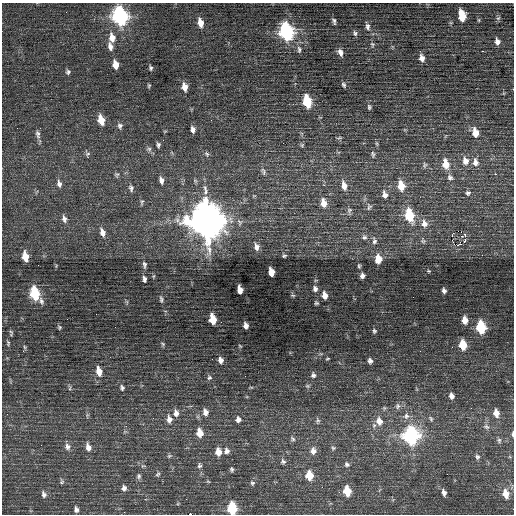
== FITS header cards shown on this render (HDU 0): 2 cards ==
NAXIS1  =                  512 / Axis length
NAXIS2  =                  512 / Axis length

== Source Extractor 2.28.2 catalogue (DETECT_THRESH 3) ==
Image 512 x 512 px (HDU 0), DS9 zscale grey, 1 PNG px = 1 image px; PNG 516 x 516 px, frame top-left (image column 1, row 512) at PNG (2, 3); no overlay
Background 0.221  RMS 0.71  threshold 2.13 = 3 sigma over >= 5 px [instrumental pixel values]
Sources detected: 160; all 160 listed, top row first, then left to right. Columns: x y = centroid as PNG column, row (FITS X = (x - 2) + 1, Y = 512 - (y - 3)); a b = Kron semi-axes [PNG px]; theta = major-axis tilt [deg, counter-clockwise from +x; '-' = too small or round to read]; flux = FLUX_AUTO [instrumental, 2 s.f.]
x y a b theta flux
462 15 10 6 -81 950
120 16 10 7 -75 13000
498 18 7 4 44 88
479 20 6 4 -90 51
334 21 6 3 -76 100
200 23 9 5 -77 470
368 27 10 6 -80 170
286 31 10 7 -75 11000
355 33 8 6 -64 110
112 38 11 8 -81 470
497 41 8 6 -82 230
372 44 8 6 -65 98
110 46 10 6 -78 240
299 49 10 6 -82 150
482 51 3 2 - 99
340 52 9 6 -62 240
422 58 8 6 -79 260
115 65 8 5 -77 460
150 68 6 4 -78 90
68 72 7 6 - 110
344 85 8 5 -62 96
149 86 5 4 - 59
184 87 9 6 -78 390
307 102 9 6 -77 2100
369 107 8 6 -84 100
101 120 9 6 -74 770
120 126 8 7 - 140
193 129 7 5 -84 200
165 131 6 3 18 42
475 133 9 6 -77 570
38 134 13 6 -77 180
339 138 7 3 13 60
158 145 6 4 -78 100
302 145 6 5 - 63
149 149 7 6 - 110
88 154 7 5 47 92
207 154 8 6 -59 94
373 154 9 5 -82 93
465 161 10 8 -78 340
475 162 10 8 -80 280
446 164 10 7 -78 710
425 165 8 5 66 90
263 171 11 5 -69 130
117 174 6 6 - 82
495 174 3 2 - 540
450 177 8 6 -44 140
161 180 8 5 -77 200
59 184 10 6 -82 190
344 185 10 6 -77 350
401 186 9 6 -78 770
131 188 9 6 -77 130
468 193 7 6 - 120
385 195 8 6 -78 210
142 202 8 4 78 78
323 203 9 6 -76 450
369 207 10 6 84 120
349 210 8 6 82 110
409 215 9 6 -76 2400
64 219 9 6 -77 180
206 220 14 12 -70 110000
424 224 10 8 -75 310
102 232 11 6 -72 290
452 235 2 2 - 43
465 235 3 2 - 840
461 236 6 4 38 69
364 237 7 7 - 130
465 240 4 3 - 170
374 241 9 6 -87 150
423 241 7 6 - 93
458 245 3 2 - 10000
256 247 8 6 -85 230
482 255 2 2 - 110
25 256 8 5 -77 720
284 256 4 3 - 66
378 259 8 7 - 620
38 265 2 2 - 21
144 265 10 5 -83 130
359 266 6 4 -81 65
429 271 4 3 - 44
271 272 7 5 -80 550
362 276 5 4 - 160
144 279 8 5 -79 150
315 289 7 6 - 160
240 290 7 5 -79 410
444 291 5 4 - 130
35 294 11 6 -67 2800
293 295 6 4 -19 59
324 295 8 6 -73 360
161 299 9 5 -82 110
127 302 6 4 -71 65
316 303 5 4 - 75
96 314 2 2 - 30
213 319 8 5 -79 1000
465 320 7 5 -81 430
246 325 6 5 - 230
59 327 6 5 - 76
481 327 8 6 -83 3500
374 331 6 5 - 96
11 333 8 4 -83 83
8 343 7 4 -82 75
163 344 6 5 - 75
463 345 7 6 - 1200
240 346 5 3 - 45
24 347 7 4 -76 62
23 351 3 2 - 46
420 351 2 2 - 29
327 359 5 3 - 49
220 360 8 6 -75 210
370 361 7 5 -75 150
99 371 10 6 -77 570
313 375 7 7 - 140
209 378 7 7 - 110
307 386 7 5 -20 76
251 387 5 3 - 46
70 388 6 3 72 63
122 388 9 6 -75 130
451 396 7 5 -74 220
398 406 9 7 87 150
205 412 9 7 -80 250
176 413 8 6 -83 240
496 413 8 6 -78 420
406 416 9 8 - 210
431 418 7 5 -51 84
169 419 10 7 -81 270
238 419 6 6 - 200
318 421 7 5 74 96
379 421 10 8 -69 410
486 427 9 6 -30 140
200 433 8 6 -79 620
513 434 8 3 88 83
411 435 9 8 - 12000
293 439 8 5 -46 90
499 440 7 5 -76 110
67 447 9 8 - 200
88 447 9 6 -75 300
333 448 6 5 - 69
313 451 8 7 - 250
218 452 7 6 - 450
226 452 5 4 - 270
169 456 6 5 - 69
477 457 7 6 - 120
283 461 7 6 - 110
347 464 7 6 - 110
143 466 6 4 -17 71
199 466 7 6 - 110
232 469 5 4 - 84
158 474 7 5 54 82
309 475 7 6 - 1100
139 476 7 5 81 110
62 481 7 5 -87 85
208 481 5 3 - 49
252 483 6 6 - 95
124 488 8 6 -85 160
347 491 7 6 - 1100
444 493 7 4 -70 180
44 494 9 6 -77 160
506 494 11 7 -77 640
232 508 8 6 -84 2900
76 509 6 5 - 150
190 514 4 2 - 2100
At the frame edge (FLAGS 8, measured only in part): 3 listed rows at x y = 513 434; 232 508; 190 514